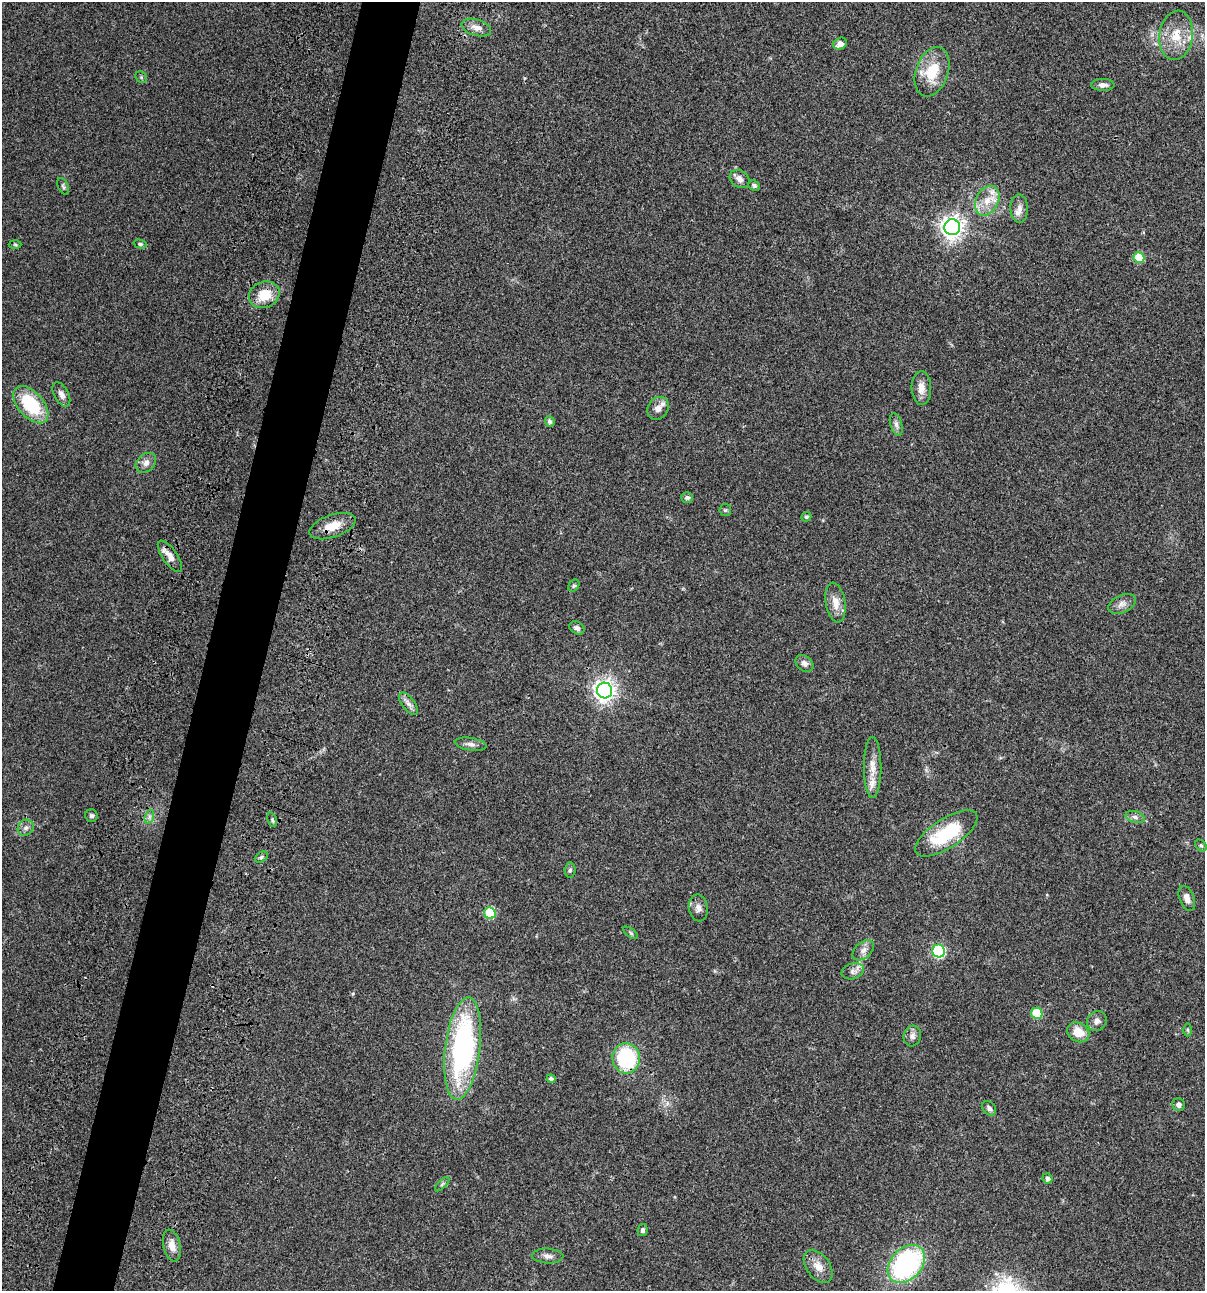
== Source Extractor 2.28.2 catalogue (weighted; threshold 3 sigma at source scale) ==
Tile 7 of 4 x 4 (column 3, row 2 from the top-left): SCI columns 2641-3843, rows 2697-3985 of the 5405 x 5390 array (HDU 1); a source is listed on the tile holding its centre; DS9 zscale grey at full resolution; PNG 1207 x 1293 px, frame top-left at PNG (2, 2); each listed source drawn as its Kron ellipse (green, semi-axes under 4 px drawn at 4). Shown black and unused: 5% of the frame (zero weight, under 3 of 4 exposures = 9% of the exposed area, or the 3 px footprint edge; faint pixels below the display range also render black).
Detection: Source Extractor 2.28.2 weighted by HDU 2 'WHT'; one run over the whole footprint, this tile lists its part. Background 0.0467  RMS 0.0052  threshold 0.0236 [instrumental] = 3 sigma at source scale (4.5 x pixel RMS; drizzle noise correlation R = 1.50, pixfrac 1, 0.05/0.05 arcsec/px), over >= 5 px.
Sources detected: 75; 1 cosmic-ray / hot-pixel residue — neither listed nor drawn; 4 inside a brighter listed object's ellipse — not listed separately; the other 70 listed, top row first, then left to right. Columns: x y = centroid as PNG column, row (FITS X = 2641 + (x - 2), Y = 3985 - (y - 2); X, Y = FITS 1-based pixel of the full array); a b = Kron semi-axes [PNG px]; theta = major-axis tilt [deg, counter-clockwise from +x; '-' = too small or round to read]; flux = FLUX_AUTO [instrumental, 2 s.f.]
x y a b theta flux
476 28 15 8 -17 3.6
1176 35 25 16 82 12
840 44 7 5 32 3.2
932 72 25 16 70 16
141 77 6 5 - 0.75
1103 85 11 6 -1 2.2
740 179 11 8 -36 2.8
63 186 9 5 -64 0.98
754 186 6 5 - 1.3
987 201 16 11 62 7.4
1019 209 14 9 -89 3.1
952 227 8 8 - 360
140 244 6 4 -15 0.87
15 245 6 4 -2 0.56
1139 258 5 5 - 16
264 295 15 13 23 11
921 388 17 9 -88 4.4
61 394 13 7 -62 2.7
31 405 22 12 -48 28
658 408 12 10 53 3.4
550 421 5 5 - 1.4
896 424 11 6 -74 1.8
146 463 11 8 41 3
687 497 6 5 - 1.2
725 510 6 6 - 0.87
806 517 5 4 - 0.8
332 526 24 11 19 8.4
170 556 18 7 -55 4.4
574 586 6 5 - 0.8
835 603 20 9 -80 5.9
1122 604 14 8 24 3
577 628 8 6 -29 1.7
804 663 10 7 -40 2.3
605 690 8 7 - 310
408 704 13 6 -52 2.5
471 744 16 6 -9 2.4
873 767 30 9 -90 6.4
91 816 6 6 - 1.1
149 817 7 4 72 1.2
1135 817 9 5 -16 1.6
272 820 7 4 -70 0.88
26 828 8 7 - 1.9
946 833 36 14 33 31
1201 845 7 5 -47 0.9
261 857 7 5 28 1
570 870 7 5 87 0.95
1187 898 13 7 -68 3.7
698 908 13 9 -81 2.8
490 913 6 5 - 21
631 933 8 4 -36 0.78
863 950 12 8 41 2.9
939 951 6 6 - 59
853 971 11 7 17 2.4
1037 1013 6 5 - 19
1097 1021 10 9 - 2.5
1188 1030 6 4 -89 0.72
1078 1032 11 9 -31 7.7
912 1036 10 8 73 2.3
463 1048 51 17 83 110
626 1058 15 14 - 45
551 1079 4 4 - 1.5
1179 1105 6 6 - 1.6
989 1108 8 6 -51 1.7
1047 1179 5 5 - 1.6
442 1184 9 3 45 0.84
643 1230 6 5 - 1.2
172 1245 16 8 -77 4.7
548 1256 16 7 -3 2.6
906 1264 21 15 46 81
818 1266 18 11 -54 5.3
Overlapping masked pixels (flux is a lower limit): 3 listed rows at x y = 332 526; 170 556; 626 1058